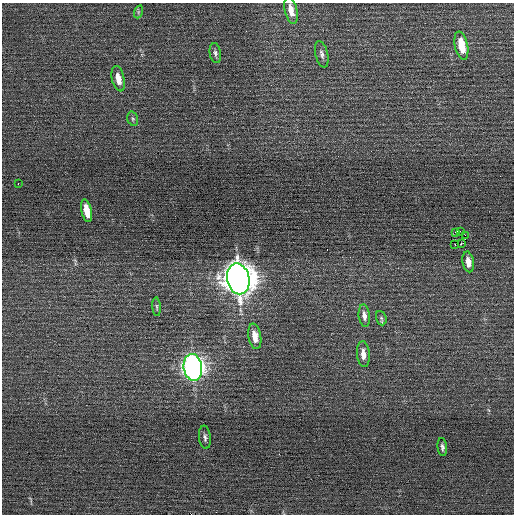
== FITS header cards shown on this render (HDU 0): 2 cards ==
NAXIS1  =                  512 / Axis length
NAXIS2  =                  512 / Axis length

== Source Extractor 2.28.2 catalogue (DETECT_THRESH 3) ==
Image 512 x 512 px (HDU 0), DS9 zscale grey, 1 PNG px = 1 image px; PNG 516 x 516 px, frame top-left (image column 1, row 512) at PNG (2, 3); each listed source drawn as its Kron ellipse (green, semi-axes under 4 px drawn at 4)
Background 0.109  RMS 0.69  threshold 2.08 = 3 sigma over >= 5 px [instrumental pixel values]
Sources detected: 24; all 24 listed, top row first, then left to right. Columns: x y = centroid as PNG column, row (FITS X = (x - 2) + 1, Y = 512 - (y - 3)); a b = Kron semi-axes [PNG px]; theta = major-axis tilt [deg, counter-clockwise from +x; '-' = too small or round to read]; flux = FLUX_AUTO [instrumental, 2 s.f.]
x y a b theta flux
291 10 14 6 -77 430
138 12 7 4 72 69
461 46 14 6 -78 1000
215 53 10 5 -80 140
322 54 13 6 -77 200
118 79 13 6 -77 460
133 119 7 5 -72 91
18 183 2 2 - 76
87 211 11 5 -78 760
460 231 2 2 - 1400
455 232 3 2 - 43
465 235 2 2 - 900
455 244 3 2 - 220
461 244 3 2 - 130
468 262 10 5 -80 380
238 279 15 11 -78 89000
157 307 9 3 -85 81
364 316 11 5 -84 230
381 318 7 5 -70 93
255 336 13 6 -80 570
363 354 13 6 -85 340
193 367 14 9 -81 27000
205 437 11 6 -83 150
442 447 9 4 -84 130